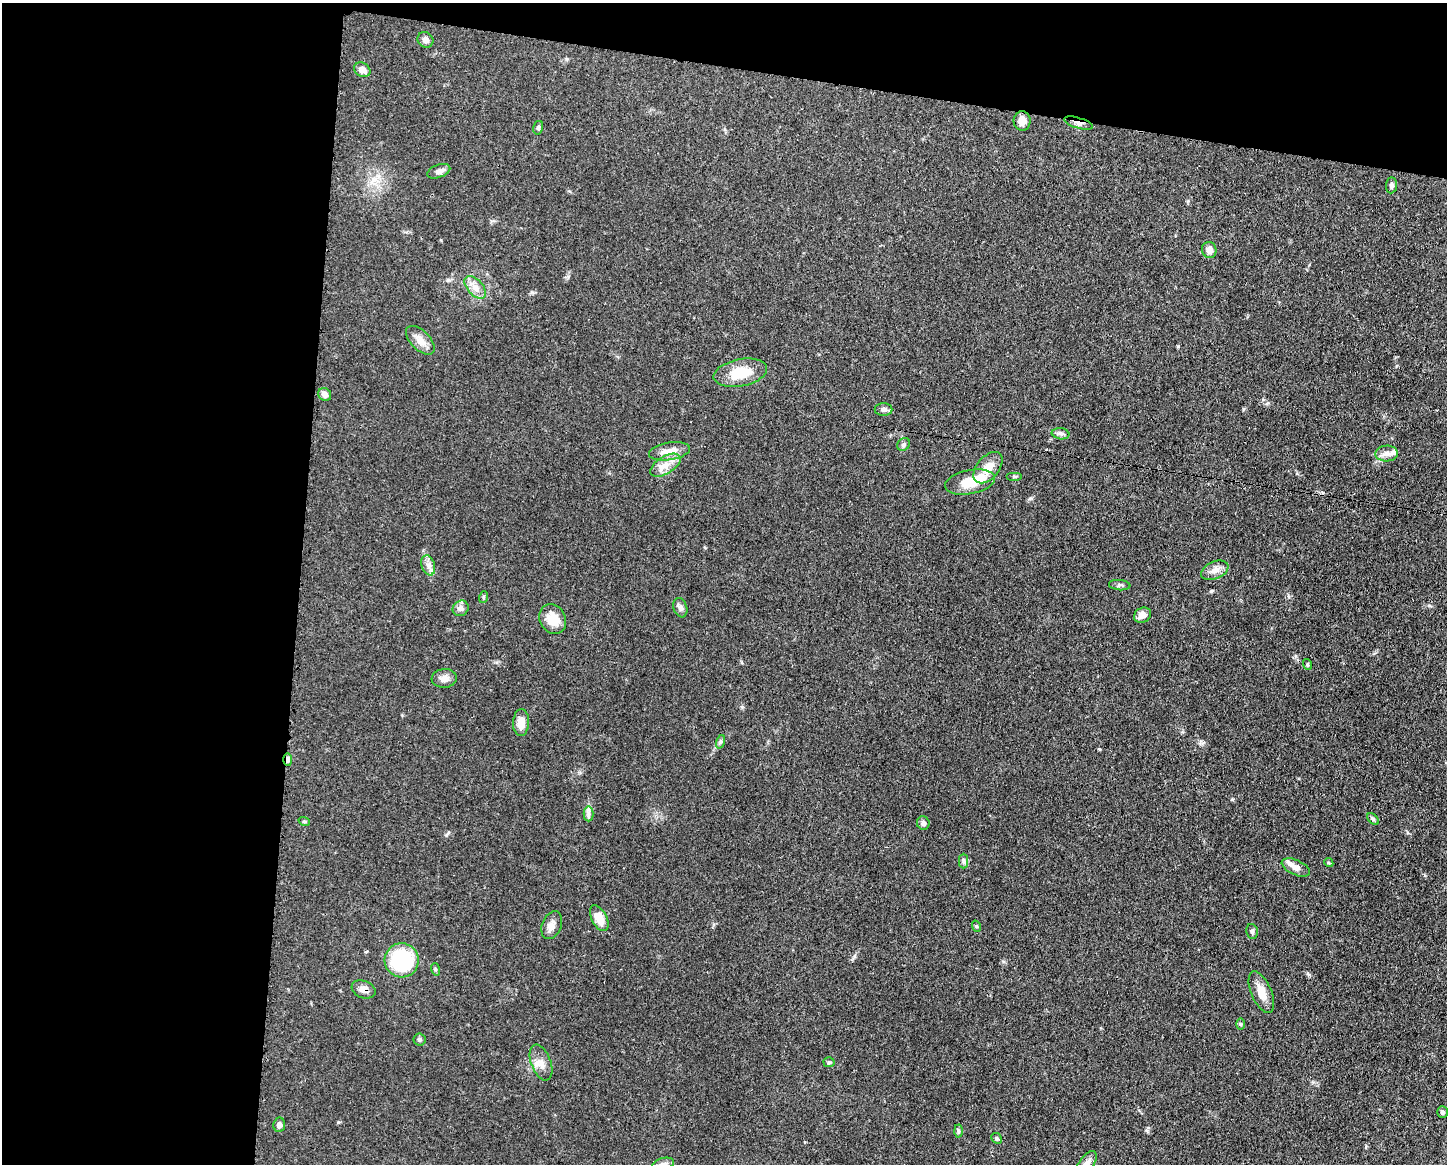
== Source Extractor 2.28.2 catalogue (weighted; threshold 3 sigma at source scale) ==
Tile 1 of 3 x 4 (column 1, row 1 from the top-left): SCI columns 117-1561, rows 3485-4646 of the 4681 x 4648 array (HDU 1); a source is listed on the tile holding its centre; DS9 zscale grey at full resolution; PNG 1449 x 1166 px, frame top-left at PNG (2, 3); each listed source drawn as its Kron ellipse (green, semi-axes under 4 px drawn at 4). Shown black and unused: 27% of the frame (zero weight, under 3 of 4 exposures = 1% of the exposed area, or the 3 px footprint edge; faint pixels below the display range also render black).
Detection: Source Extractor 2.28.2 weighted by HDU 2 'WHT'; one run over the whole footprint, this tile lists its part. Background 0.0597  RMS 0.0043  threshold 0.0191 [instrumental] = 3 sigma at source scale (4.5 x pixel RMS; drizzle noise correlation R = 1.50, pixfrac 1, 0.05/0.05 arcsec/px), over >= 5 px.
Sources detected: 62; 1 inside a brighter object's white glare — neither listed nor drawn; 2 inside a brighter listed object's ellipse — not listed separately; the other 59 listed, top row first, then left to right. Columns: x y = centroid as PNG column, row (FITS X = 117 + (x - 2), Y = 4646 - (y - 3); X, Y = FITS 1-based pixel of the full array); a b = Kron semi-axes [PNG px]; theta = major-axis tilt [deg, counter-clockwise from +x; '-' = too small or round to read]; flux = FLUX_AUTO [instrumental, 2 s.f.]
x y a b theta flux
426 40 8 7 - 1.9
362 70 8 6 -34 2.8
1022 121 9 8 - 3.4
1078 123 15 5 -17 2.2
538 128 7 5 77 0.77
439 171 12 6 20 2
1391 185 8 5 85 1.1
1209 250 8 7 - 2.7
475 287 13 7 -48 3.2
420 340 18 9 -45 3.8
740 373 27 13 11 12
325 394 7 6 - 2
884 409 9 6 0 1.5
1061 434 9 5 -7 1.2
904 444 7 5 45 0.81
669 451 20 9 9 5.3
1387 453 11 8 1 2.3
665 465 17 8 31 4.5
988 468 18 11 50 5.4
1015 476 8 4 0 0.62
970 482 25 12 11 9.9
428 565 10 6 -72 2.1
1215 570 14 8 24 2.9
1120 585 11 5 -6 0.97
484 597 6 3 71 0.48
461 608 8 7 - 1.5
680 608 10 6 -72 1.5
1142 615 9 7 30 2.9
553 619 15 13 -63 6.8
1307 664 5 3 - 0.57
444 678 13 9 5 2.7
521 723 13 8 88 5
720 742 7 4 71 0.78
288 759 6 4 -89 1.4
588 814 7 5 90 1.1
1373 819 7 4 -45 0.69
304 821 6 4 -18 0.52
923 823 7 6 - 1.6
963 861 7 4 -89 0.94
1329 863 5 3 - 0.43
1296 867 15 7 -24 2.6
599 918 14 7 -63 5.9
552 925 14 9 67 2.7
976 926 6 4 -71 0.57
1252 931 8 5 -77 0.83
402 960 17 17 - 30
435 969 6 4 -72 0.53
364 989 12 8 -21 2.5
1261 992 22 10 -67 5.1
1240 1024 6 4 -90 0.55
419 1039 6 6 - 0.77
541 1062 19 10 -69 3.8
829 1062 5 5 - 0.63
1442 1112 6 5 - 0.83
279 1125 7 6 - 1.8
958 1131 6 4 -88 0.73
997 1138 6 5 - 0.64
663 1164 11 6 13 1.3
1086 1164 15 7 56 2.8
Overlapping masked pixels (flux is a lower limit): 3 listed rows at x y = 1078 123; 288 759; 364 989
Isophote crosses this tile's border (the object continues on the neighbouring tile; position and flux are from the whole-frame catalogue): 2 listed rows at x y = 663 1164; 1086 1164